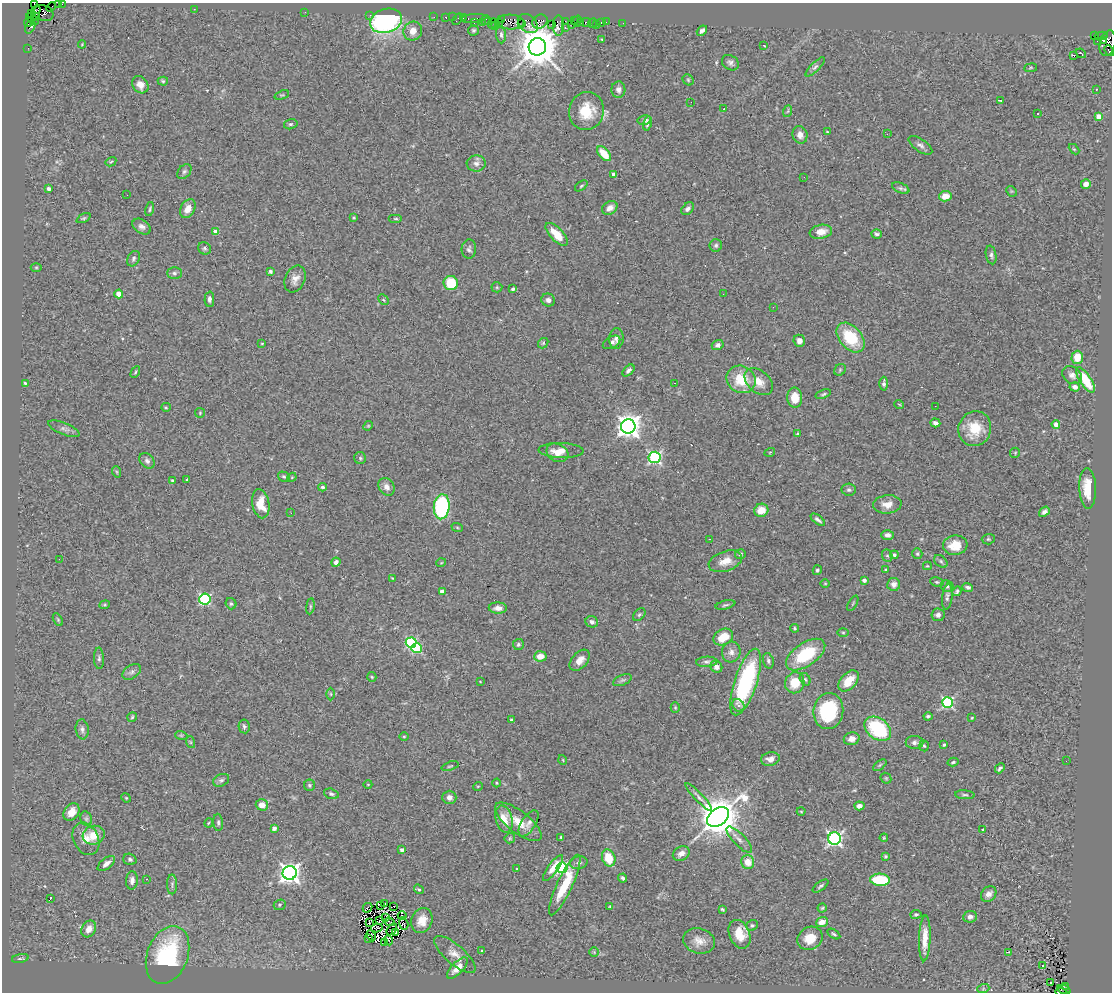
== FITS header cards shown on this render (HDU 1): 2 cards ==
NAXIS1  =                 1110
NAXIS2  =                  990

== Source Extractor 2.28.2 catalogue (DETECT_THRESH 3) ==
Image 1110 x 990 px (HDU 1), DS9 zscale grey, 1 PNG px = 1 image px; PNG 1114 x 994 px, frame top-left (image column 1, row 990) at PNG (2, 3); each listed source drawn as its Kron ellipse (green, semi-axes under 4 px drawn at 4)
Background 1.13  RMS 0.076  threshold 0.227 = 3 sigma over >= 5 px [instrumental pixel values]
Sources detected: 376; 6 with non-positive FLUX_AUTO (blend fragments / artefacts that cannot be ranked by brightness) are neither listed nor drawn; the other 370 listed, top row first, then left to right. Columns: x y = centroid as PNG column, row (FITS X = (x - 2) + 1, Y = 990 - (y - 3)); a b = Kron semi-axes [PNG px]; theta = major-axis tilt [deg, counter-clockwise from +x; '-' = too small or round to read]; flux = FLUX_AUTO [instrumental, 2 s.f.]
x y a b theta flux
34 4 3 2 - 24
58 4 2 2 - 13
62 4 2 2 - 15
51 7 5 2 - 98
194 9 3 2 - 4.4
36 12 8 3 76 270
305 12 2 2 - 10
43 13 10 7 -22 770
32 14 3 2 - 42
370 15 2 2 - 68
36 17 4 3 - 140
434 17 2 2 - 27
446 17 3 3 - 130
452 17 2 2 - 35
463 18 2 2 - 37
474 18 13 4 5 300
32 19 7 3 -38 180
457 19 6 2 56 97
486 20 5 2 - 49
501 20 4 2 - 73
386 21 16 11 18 960
489 21 2 2 - 44
540 21 8 6 34 630
565 21 3 2 - 79
574 21 3 2 - 96
577 21 6 3 72 120
28 22 4 3 - 120
510 22 14 7 -3 1200
581 22 2 2 - 76
586 22 5 3 - 210
601 22 4 3 - 160
606 22 2 2 - 17
474 23 3 3 - 79
482 23 3 3 - 160
493 23 5 3 - 160
499 23 3 2 - 52
528 23 11 8 -41 1300
593 23 5 2 - 35
623 23 2 2 - 14
522 24 2 2 - 68
551 24 2 2 - 83
572 24 3 3 - 180
596 24 3 2 - 19
495 26 3 3 - 57
558 26 10 5 -90 570
30 27 7 4 65 280
565 28 3 2 - 190
474 30 5 5 - 7.9
413 31 10 9 - 48
702 31 6 4 40 16
501 35 9 5 -85 12
1094 36 3 2 - 460
1101 36 6 3 9 69
602 39 4 2 - 4.1
1103 40 3 3 - 810
1097 41 2 2 - 19
1108 43 13 7 75 930
82 44 4 4 - 4.4
764 45 3 2 - 4.4
537 47 9 8 - 18000
28 48 2 2 - 25
1109 50 6 3 -44 220
1081 53 5 2 - 7.3
1074 55 4 2 - 6.2
730 63 9 7 -35 17
815 67 13 4 45 16
1031 68 6 3 9 5.6
688 80 6 5 - 7.6
163 81 5 4 - 7.5
140 85 9 7 -53 36
1096 89 2 2 - 3.5
618 90 8 7 - 19
282 95 8 4 21 6.3
1000 100 4 2 - 5.5
691 102 2 2 - 3.6
724 109 3 2 - 13
586 111 19 17 74 140
788 111 6 3 70 5.9
1037 114 3 2 - 4.9
1098 117 4 4 - 75
644 120 7 4 9 14
647 123 7 4 78 10
291 124 7 5 15 9
827 132 3 3 - 3.8
887 134 2 2 - 2.9
800 135 9 7 -73 35
920 145 14 6 -35 21
1074 149 6 4 -44 5.9
604 154 9 5 -49 98
111 162 6 4 30 5.9
476 163 9 8 - 26
184 171 8 6 49 13
614 175 4 4 - 37
804 177 3 2 - 4
1086 184 5 5 - 27
581 186 7 3 36 7.2
901 188 9 5 -23 13
49 189 3 3 - 21
1011 191 6 4 -44 6.7
127 195 2 2 - 42
945 196 6 5 - 66
610 208 8 6 36 33
150 209 7 3 77 7.4
188 209 10 7 61 45
688 209 7 5 45 20
84 218 7 4 26 7.9
354 218 3 3 - 5.6
396 219 7 3 0 6.1
142 227 10 6 -34 21
216 231 4 4 - 42
821 232 11 7 10 46
557 234 14 6 -46 92
877 234 5 4 - 11
716 245 6 6 - 11
204 248 6 6 - 11
469 249 10 7 87 16
991 255 9 5 -79 13
133 259 8 6 61 12
36 267 5 3 - 5.3
270 271 4 4 - 12
174 273 7 5 0 13
295 279 14 10 66 37
451 283 7 7 - 150
497 287 5 5 - 7
513 289 4 3 - 9.9
119 294 4 4 - 61
723 294 2 2 - 4.6
209 299 7 5 90 17
383 300 6 3 -46 6.4
548 300 7 6 - 18
773 307 2 2 - 2.9
850 338 17 11 -49 230
616 339 10 7 87 23
799 341 6 5 - 28
611 342 9 5 30 20
262 343 4 2 - 3.6
543 343 6 4 48 6.9
718 345 6 5 - 16
1077 357 6 6 - 86
628 370 7 4 44 15
840 370 6 5 - 8.4
135 372 6 4 61 6.6
1072 375 10 8 -34 27
741 379 15 13 -31 160
1085 380 15 5 -57 180
759 382 16 11 -41 62
25 383 3 3 - 5.7
675 383 3 2 - 12
884 384 7 4 89 12
1075 387 5 4 - 25
823 394 8 4 19 7.9
795 398 10 7 -88 88
899 404 5 3 - 4
935 406 3 2 - 5.6
166 407 5 4 - 6.7
200 413 5 5 - 5.5
935 423 5 4 - 21
1056 424 4 4 - 37
368 426 5 4 - 5.5
628 426 7 7 - 4400
64 429 16 6 -22 19
975 429 17 16 - 140
798 434 4 3 - 6.6
561 450 22 7 -2 48
770 452 5 3 - 4.5
557 453 11 8 -26 43
1015 453 5 5 - 5.8
655 457 6 6 - 810
360 458 6 6 - 9.7
147 461 9 6 -50 19
117 472 6 3 -71 6
284 477 6 4 -33 7.3
292 477 5 3 - 4.5
187 479 3 2 - 4.2
173 481 4 3 - 14
322 487 4 3 - 11
387 487 9 7 -57 28
1088 488 20 8 -88 120
849 490 7 6 - 11
261 504 14 8 -79 95
887 504 14 9 5 50
442 507 12 8 85 650
761 510 7 6 - 63
1044 512 6 4 38 17
291 513 3 2 - 11
818 520 8 4 -38 14
457 527 6 3 -20 6
887 535 6 5 - 20
709 539 3 3 - 3.6
988 539 6 5 - 7.9
955 545 12 10 7 86
740 554 5 5 - 11
917 554 5 5 - 8.2
894 555 4 4 - 11
887 556 6 5 - 8.2
59 559 3 2 - 4.5
725 561 17 10 18 60
941 561 7 5 -40 11
336 562 5 4 - 20
441 563 5 3 - 3.9
927 566 4 4 - 5.3
817 570 5 4 - 10
885 570 4 4 - 6.6
392 578 4 3 - 4
864 580 4 3 - 20
937 582 7 4 -9 7.2
825 583 5 3 - 4.4
894 584 6 6 - 30
947 586 7 5 -27 10
968 587 5 4 - 12
442 591 4 4 - 41
957 591 5 4 - 9.6
947 597 13 5 83 17
205 599 5 5 - 580
853 603 8 2 61 5.1
231 604 6 5 - 9.2
105 605 5 4 - 6.6
725 605 10 4 13 10
310 606 8 4 82 9.1
498 608 9 5 -2 31
639 614 7 5 48 9.7
938 615 6 6 - 20
58 620 7 4 -59 6.6
592 622 6 5 - 15
795 628 4 3 - 5.8
843 633 5 3 - 5.8
723 637 10 7 29 94
411 643 5 5 - 540
518 644 5 5 - 9.1
417 648 5 5 - 340
731 652 10 9 - 27
806 655 22 11 34 240
540 656 6 5 - 54
99 658 10 5 -87 13
580 660 12 7 47 42
768 661 8 5 -74 12
707 662 11 5 3 15
716 667 6 5 - 28
132 672 10 6 35 17
372 677 5 4 - 6.2
805 679 6 5 - 8.3
622 680 10 5 24 13
480 681 3 2 - 2.8
849 681 12 7 48 90
746 682 35 11 72 570
795 683 10 9 - 110
331 694 6 4 -89 7.1
947 702 5 5 - 610
738 705 7 5 -51 19
675 708 5 4 - 5.9
828 711 18 15 83 330
928 716 4 3 - 9.4
132 717 5 4 - 7.3
972 718 4 3 - 4.2
511 720 3 3 - 6.8
244 726 7 5 -81 13
82 729 10 6 -84 19
878 729 15 10 -39 380
181 735 6 4 -18 5.9
404 736 4 3 - 4.2
852 739 8 6 14 32
190 742 6 4 -71 6.5
914 742 9 6 -1 17
944 744 3 3 - 9.9
924 746 5 4 - 7.3
770 759 9 6 13 30
563 760 5 3 - 4
1066 761 2 2 - 3.9
953 762 5 3 - 8.3
880 765 8 4 36 7.6
450 766 9 3 19 6.4
1000 768 5 3 - 9.9
886 778 6 5 - 6.9
221 780 8 6 26 13
496 783 4 3 - 4.6
368 784 4 3 - 3.5
309 785 5 5 - 10
478 786 5 3 - 4
331 794 7 5 -16 10
965 795 10 4 -4 11
449 797 7 6 - 28
699 797 19 4 -46 21
126 798 5 4 - 5.4
262 805 6 5 - 43
859 806 5 4 - 26
801 811 4 3 - 4.3
71 812 9 7 51 51
718 817 12 8 37 18000
86 819 7 5 -69 12
504 819 13 8 -77 71
218 822 8 5 -85 10
518 822 28 11 -37 99
209 823 5 3 - 5.2
529 823 15 7 58 21
274 828 4 4 - 28
983 829 4 3 - 8.2
94 835 11 9 17 77
561 837 4 4 - 6.1
510 838 5 5 - 7.2
884 838 4 3 - 5.3
86 839 17 12 -63 57
834 839 6 6 - 1300
739 840 17 6 -46 28
402 850 3 3 - 18
681 854 9 6 30 33
885 856 4 3 - 6.9
609 858 9 6 -68 120
130 859 7 5 -19 10
748 862 7 6 - 64
106 863 10 5 38 25
579 863 8 6 12 18
553 868 15 5 54 53
562 868 5 5 - 720
517 869 3 3 - 4.9
290 873 7 7 - 2900
623 878 4 3 - 10
147 879 3 2 - 4.2
132 880 9 6 86 26
880 880 10 6 -2 250
172 884 10 5 -90 11
565 885 33 7 65 160
821 886 9 3 36 9.1
419 889 5 4 - 7.7
989 894 9 6 48 26
50 899 3 2 - 21
384 903 4 3 - 10
280 905 6 5 - 7.8
380 905 3 2 - 8.4
394 906 2 2 - 4.2
610 906 4 2 - 5.7
367 908 5 3 - 2.8
822 908 4 4 - 6.5
722 909 4 3 - 6.3
916 914 5 4 - 8.7
402 916 4 3 - 1.7
970 917 7 5 8 20
386 918 4 2 - 2.5
380 921 4 2 - 5.2
422 921 13 10 66 61
369 922 4 3 - 12
390 922 5 2 - 4.8
822 922 6 5 - 48
404 924 6 3 -73 15
752 925 6 5 - 8.9
377 928 6 2 11 4.5
89 929 9 7 58 47
392 929 6 2 54 4.3
396 932 3 3 - 5.3
739 934 15 10 -66 97
834 934 7 3 -32 8.2
371 936 6 2 -65 9.2
810 938 13 11 28 87
925 938 23 6 88 72
369 939 3 2 - 4.2
389 940 5 3 - 1.8
699 941 16 12 -17 51
385 942 2 2 - 4.7
482 951 4 2 - 4.5
594 952 5 4 - 4.5
1009 952 3 2 - 5.8
168 955 30 20 69 550
455 955 26 9 -41 54
20 958 8 3 10 7.3
1043 965 3 3 - 46
457 968 14 6 46 48
1051 983 2 2 - 4.5
1065 986 3 2 - 230
983 989 6 4 19 6.4
1064 989 7 3 -20 350
1061 992 5 2 - 240
At the frame edge (FLAGS 8, measured only in part): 5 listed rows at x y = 34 4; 58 4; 62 4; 1109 50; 1061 992
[6 non-positive-flux detections neither listed nor drawn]